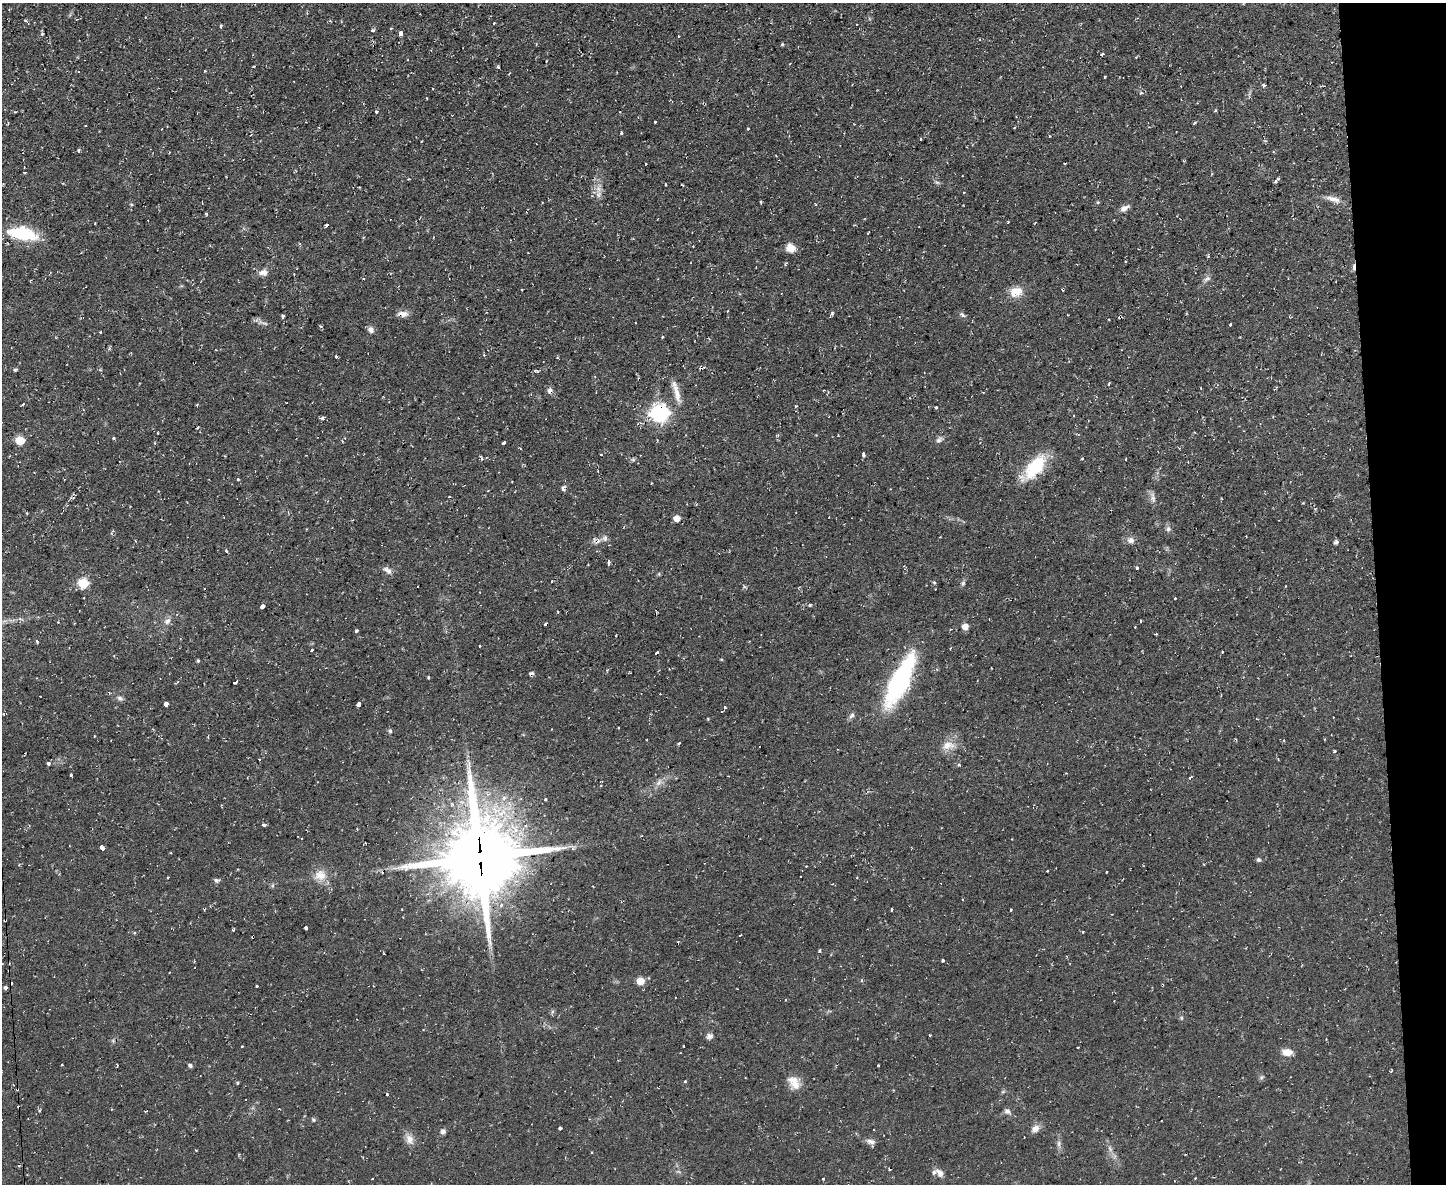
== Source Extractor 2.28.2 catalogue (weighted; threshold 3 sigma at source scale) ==
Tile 9 of 3 x 4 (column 3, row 3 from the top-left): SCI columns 3020-4463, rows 1184-2365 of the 4703 x 4729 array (HDU 1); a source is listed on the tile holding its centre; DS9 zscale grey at full resolution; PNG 1448 x 1186 px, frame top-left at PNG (2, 3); no overlay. Shown black and unused: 5% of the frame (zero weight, under 2 of 3 exposures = <1% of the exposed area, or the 3 px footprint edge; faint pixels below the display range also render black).
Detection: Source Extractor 2.28.2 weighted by HDU 2 'WHT'; one run over the whole footprint, this tile lists its part. Background 0.0596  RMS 0.0061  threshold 0.0276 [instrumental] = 3 sigma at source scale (4.5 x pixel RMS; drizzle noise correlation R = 1.50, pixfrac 1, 0.05/0.05 arcsec/px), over >= 5 px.
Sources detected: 249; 1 inside a brighter object's white glare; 35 cosmic-ray / hot-pixel residue — not listed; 1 inside a brighter listed object's ellipse — not listed separately; the other 212 listed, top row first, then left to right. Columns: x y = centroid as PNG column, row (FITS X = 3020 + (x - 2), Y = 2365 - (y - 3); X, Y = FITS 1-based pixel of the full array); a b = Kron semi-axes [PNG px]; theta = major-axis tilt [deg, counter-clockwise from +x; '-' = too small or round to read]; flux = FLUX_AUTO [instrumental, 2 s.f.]
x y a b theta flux
25 20 5 3 - 0.7
494 23 3 2 - 0.86
221 26 4 3 - 0.77
391 28 4 3 - 0.56
372 30 4 4 - 1.4
401 33 4 3 - 11
42 34 4 4 - 0.82
678 36 3 2 - 0.8
536 44 3 3 - 0.45
782 44 5 4 - 0.69
1102 54 3 3 - 1.1
1136 57 4 4 - 0.57
254 66 3 3 - 0.91
498 67 4 3 - 0.91
1104 77 3 2 - 0.71
1264 85 5 4 - 1.1
1141 93 5 4 - 0.95
1197 103 3 3 - 0.36
1215 110 4 3 - 0.79
376 112 4 3 - 0.8
655 122 3 2 - 0.73
1194 123 4 3 - 0.77
748 129 3 3 - 0.95
621 133 3 3 - 1.6
1049 136 3 3 - 0.64
921 139 3 3 - 0.97
421 141 3 2 - 0.56
78 150 4 4 - 0.74
646 164 3 2 - 0.62
1065 164 3 2 - 0.58
24 172 3 3 - 1
1276 181 8 3 49 1.3
937 182 7 5 -27 1.2
963 192 3 3 - 0.65
598 194 10 8 53 3.2
1333 199 21 7 -16 4.9
761 202 3 2 - 0.75
1098 202 5 4 - 0.79
131 204 5 3 - 0.61
1124 208 10 6 32 3.5
206 214 4 3 - 0.64
1008 222 3 2 - 0.57
326 225 4 3 - 2
868 233 3 2 - 0.51
23 234 29 12 -11 35
693 246 2 2 - 0.58
790 248 11 9 -32 5.5
756 267 2 2 - 0.57
263 272 11 8 4 3.8
1208 278 7 6 - 1.7
1063 289 3 3 - 1.5
1015 292 14 10 17 10
403 314 15 7 -3 3.8
963 315 8 4 -46 1.4
282 316 3 3 - 1.7
1120 317 4 3 - 2.1
265 323 9 3 -13 1.3
1230 325 3 3 - 0.97
321 326 4 3 - 0.88
371 330 8 7 - 2.5
100 332 3 3 - 1.1
662 337 3 3 - 0.6
336 356 3 3 - 1.3
194 363 2 2 - 0.5
15 370 5 4 - 0.86
1109 384 5 3 - 0.64
549 390 8 6 77 2.2
676 392 34 7 -74 7.2
23 404 3 3 - 0.89
197 404 4 2 - 0.64
795 406 4 3 - 0.61
936 407 3 3 - 0.61
659 413 7 7 - 240
1073 416 3 2 - 0.44
322 418 5 4 - 1.1
197 428 3 2 - 0.85
157 433 3 2 - 0.67
113 438 4 4 - 0.89
20 440 6 5 - 23
939 440 10 7 69 2.1
342 441 3 3 - 1
503 443 4 3 - 2.3
980 443 3 2 - 0.44
601 454 3 3 - 0.67
863 454 4 3 - 2.9
482 458 7 4 -69 0.94
1082 459 4 2 - 0.46
633 460 6 5 - 0.99
1035 467 33 14 49 30
238 479 4 3 - 0.77
563 488 10 5 75 1.5
1153 498 17 6 -82 2.8
1303 503 3 3 - 0.48
26 513 4 3 - 0.55
677 518 6 6 - 5.5
1168 529 9 6 78 1.9
605 538 9 6 88 2.1
1131 540 10 8 -13 3.1
1336 542 5 5 - 1.7
227 551 4 3 - 1.2
608 562 5 3 - 2.2
588 565 2 2 - 0.47
1137 568 3 3 - 1.1
387 570 13 6 -37 2.8
659 574 6 4 89 0.69
83 583 6 5 - 37
934 583 5 4 - 0.86
963 583 8 5 80 1.4
1285 586 3 2 - 0.36
744 587 6 4 18 0.88
1175 598 3 2 - 0.59
810 605 4 4 - 1.2
262 606 4 4 - 3.8
167 621 10 7 45 3
1140 621 3 3 - 1.7
965 627 5 5 - 7
1135 627 2 2 - 0.42
356 630 4 3 - 1.4
1156 634 3 2 - 0.85
616 635 3 2 - 0.5
37 641 4 3 - 0.92
479 646 3 3 - 1.9
950 649 3 2 - 0.44
311 650 3 2 - 1.1
1222 652 2 2 - 0.49
721 659 5 3 - 0.57
198 661 4 3 - 0.86
532 674 5 4 - 1.7
428 677 3 3 - 0.99
900 681 55 16 64 91
235 682 5 3 - 3.9
120 698 9 6 -21 1.9
166 704 4 3 - 13
358 704 4 3 - 3.9
724 707 4 3 - 1.2
722 711 3 2 - 0.51
4 714 5 3 - 0.63
851 716 10 5 44 1.8
619 728 3 3 - 0.89
552 729 3 2 - 0.35
390 731 6 5 - 1.1
94 736 2 2 - 0.54
1284 741 3 3 - 0.98
678 743 3 3 - 2.3
948 745 20 12 9 7.6
1334 751 3 3 - 3.3
259 759 3 2 - 0.45
49 763 4 3 - 4.4
959 765 5 3 - 0.9
71 775 4 3 - 1.8
1190 777 4 3 - 1.2
659 782 13 7 58 3.3
504 798 8 7 - 2.6
546 799 4 3 - 0.73
264 825 4 3 - 7.1
301 839 3 2 - 0.48
102 847 5 3 - 6
571 847 12 4 -31 1.7
479 857 27 24 -88 5900
1258 860 6 5 - 1.2
806 866 3 2 - 0.59
1106 872 3 2 - 0.5
320 875 18 15 11 8.9
168 877 3 2 - 0.64
216 881 8 4 -52 1.3
593 887 2 2 - 0.42
402 909 2 2 - 0.52
891 909 3 3 - 1.6
1010 909 3 3 - 2
5 920 3 3 - 2.4
306 928 4 3 - 2.2
233 929 4 2 - 0.84
1083 932 3 3 - 0.6
134 933 4 3 - 0.58
740 935 3 2 - 0.47
819 951 4 3 - 1
943 960 3 3 - 7.6
861 980 5 3 - 0.63
641 981 5 5 - 15
257 986 3 3 - 1.6
5 988 5 4 - 1.3
552 1012 6 4 72 1
1181 1018 6 4 -90 0.81
709 1036 9 8 - 2.2
1326 1039 3 2 - 0.38
242 1046 3 3 - 0.73
683 1046 3 3 - 0.84
1078 1047 3 2 - 0.81
1287 1052 11 7 -4 6.7
62 1065 3 2 - 0.62
878 1065 3 2 - 0.74
190 1066 5 4 - 1.6
1262 1077 8 5 37 1.2
685 1081 3 3 - 2.2
237 1083 4 4 - 0.88
794 1083 18 13 -62 8
1003 1092 6 4 2 0.88
387 1094 3 3 - 0.93
39 1110 5 4 - 0.8
1007 1111 9 7 -23 2.2
313 1120 5 5 - 1.2
560 1128 4 3 - 2.3
1035 1129 11 8 47 3.9
443 1131 7 6 - 1.8
409 1139 14 10 -71 4.8
871 1142 11 7 -10 2.9
1059 1144 10 5 -90 2.1
1110 1149 10 5 -63 2.3
239 1154 3 3 - 0.57
940 1173 12 8 -53 3.7
823 1178 3 3 - 0.87
372 1179 2 2 - 0.59
Overlapping masked pixels (flux is a lower limit): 9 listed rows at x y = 1063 289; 403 314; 1120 317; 194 363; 659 413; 532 674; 479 857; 5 920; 5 988